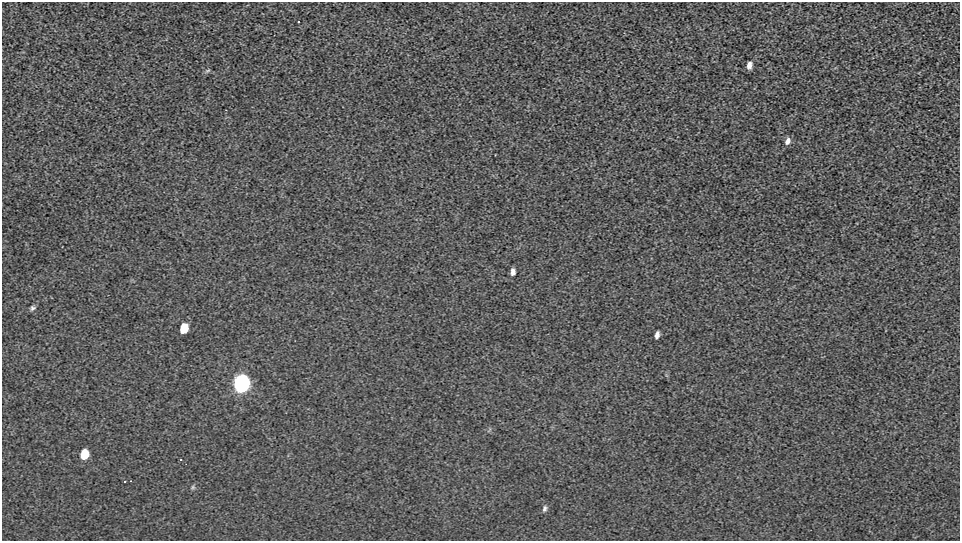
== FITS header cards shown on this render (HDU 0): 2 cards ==
NAXIS1  =                  958 / Axis length
NAXIS2  =                  539 / Axis length

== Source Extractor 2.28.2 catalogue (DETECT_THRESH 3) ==
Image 958 x 539 px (HDU 0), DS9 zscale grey, 1 PNG px = 1 image px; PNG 962 x 543 px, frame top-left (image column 1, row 539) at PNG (2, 2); no overlay
Background 269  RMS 13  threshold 37.9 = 3 sigma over >= 5 px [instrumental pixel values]
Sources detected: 14; all 14 listed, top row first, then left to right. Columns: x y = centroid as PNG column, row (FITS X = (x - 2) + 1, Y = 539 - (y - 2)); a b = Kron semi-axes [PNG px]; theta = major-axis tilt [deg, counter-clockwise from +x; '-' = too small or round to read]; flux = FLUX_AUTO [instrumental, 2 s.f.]
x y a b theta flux
299 22 3 2 - 1100
749 65 7 5 77 4100
208 71 8 3 19 1100
787 141 9 6 65 4000
513 272 6 4 88 3500
33 308 7 6 - 2000
184 328 8 6 70 16000
657 335 7 4 75 3400
241 384 9 7 71 650000
85 454 8 6 74 19000
181 460 2 2 - 730
125 482 3 2 - 830
193 487 6 5 - 1500
544 509 9 6 80 2400